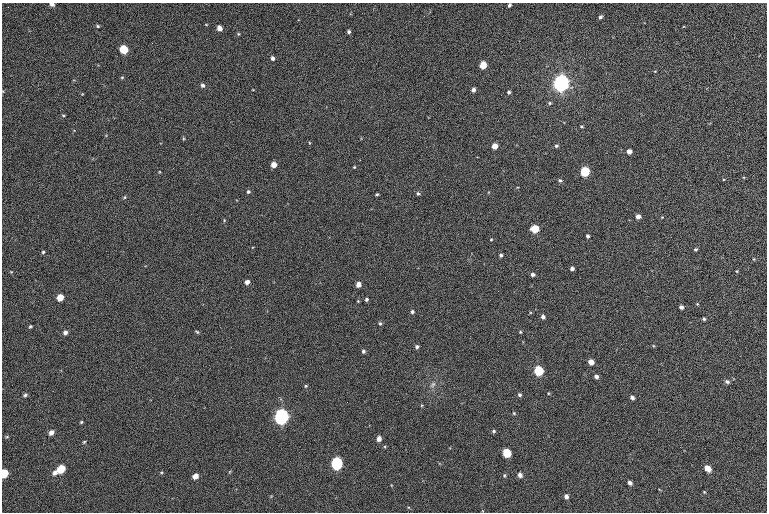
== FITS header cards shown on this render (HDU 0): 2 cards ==
NAXIS1  =                  765 /fastest changing axis
NAXIS2  =                  510 /next to fastest changing axis

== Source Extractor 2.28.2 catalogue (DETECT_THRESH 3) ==
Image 765 x 510 px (HDU 0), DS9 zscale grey, 1 PNG px = 1 image px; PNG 769 x 514 px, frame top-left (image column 1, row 510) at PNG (2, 3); no overlay
Background 1480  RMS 43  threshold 130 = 3 sigma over >= 5 px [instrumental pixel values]
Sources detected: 89; all 89 listed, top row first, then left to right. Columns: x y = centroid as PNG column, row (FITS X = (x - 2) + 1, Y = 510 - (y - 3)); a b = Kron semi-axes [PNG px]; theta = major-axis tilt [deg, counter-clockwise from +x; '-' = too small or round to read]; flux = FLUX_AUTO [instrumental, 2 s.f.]
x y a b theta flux
52 4 5 3 - 9.9e+03
509 5 4 3 - 6.6e+03
600 17 4 3 - 6.6e+03
206 24 4 2 - 2.0e+03
98 26 4 3 - 3.6e+03
219 28 5 4 - 2.1e+04
349 32 4 4 - 5.7e+03
238 34 5 4 - 2.9e+03
124 49 5 5 - 1.2e+05
272 58 4 4 - 9.8e+03
483 65 5 4 - 7.3e+04
122 77 5 3 - 2.7e+03
561 83 7 6 - 1.3e+06
202 85 5 4 - 7.4e+03
473 90 4 4 - 1.1e+04
509 92 4 4 - 6.0e+03
550 103 5 4 - 3.8e+03
63 115 5 3 - 2.8e+03
581 126 3 3 - 3.0e+03
183 138 5 3 - 3.0e+03
494 146 4 4 - 3.2e+04
556 146 4 4 - 5.0e+03
629 151 4 4 - 1.8e+04
274 165 4 4 - 2.9e+04
354 167 3 3 - 2.6e+03
585 172 5 5 - 2.2e+05
560 180 5 5 - 5.1e+03
248 192 5 5 - 5.3e+03
377 194 3 3 - 3.5e+03
418 194 5 4 - 4.7e+03
125 197 4 4 - 3.2e+03
638 216 4 4 - 1.6e+04
535 229 5 5 - 8.7e+04
587 236 4 3 - 6.7e+03
491 239 4 3 - 2.3e+03
695 249 4 4 - 4.4e+03
43 252 4 4 - 3.5e+03
501 255 4 4 - 6.1e+03
754 259 4 3 - 2.3e+03
572 268 4 4 - 8.8e+03
737 271 4 3 - 2.4e+03
11 272 4 3 - 2.4e+03
533 274 4 3 - 8.1e+03
247 282 4 4 - 1.4e+04
358 284 4 4 - 2.3e+04
60 297 5 5 - 4.4e+04
366 299 4 4 - 5.3e+03
358 301 4 4 - 2.4e+03
681 307 4 4 - 9.4e+03
412 312 4 4 - 6.2e+03
543 317 4 4 - 9.8e+03
704 319 3 3 - 4.4e+03
380 323 5 4 - 4.6e+03
30 326 4 3 - 3.6e+03
65 332 5 4 - 9.6e+03
197 332 5 3 - 3.4e+03
520 332 4 3 - 3.1e+03
417 347 4 4 - 6.7e+03
363 351 4 4 - 5.8e+03
591 362 5 4 - 2.5e+04
539 370 5 5 - 2.1e+05
596 376 4 4 - 9.0e+03
727 382 6 5 - 7.2e+03
433 385 10 6 45 9.3e+03
306 386 5 4 - 3.3e+03
548 393 5 3 - 2.5e+03
25 395 5 4 - 5.2e+03
519 395 5 4 - 5.4e+03
632 397 5 4 - 9.1e+03
514 413 5 4 - 3.3e+03
281 416 7 6 - 1.1e+06
81 422 4 3 - 3.2e+03
494 431 5 4 - 4.6e+03
51 432 6 5 - 1.5e+04
7 437 5 3 - 2.7e+03
379 438 5 4 - 1.6e+04
84 442 4 3 - 3.3e+03
507 453 5 5 - 1.2e+05
337 463 6 5 - 5.4e+05
708 468 6 4 -46 3.5e+04
61 469 6 5 - 8.9e+04
55 472 7 5 46 1.2e+04
4 473 6 5 - 1.0e+05
504 475 5 4 - 3.7e+03
520 475 5 4 - 1.3e+04
195 476 5 4 - 2.1e+04
630 483 4 4 - 9.4e+03
704 492 4 4 - 2.5e+03
566 496 5 4 - 1.1e+04
At the frame edge (FLAGS 8, measured only in part): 3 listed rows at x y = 52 4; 509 5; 4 473